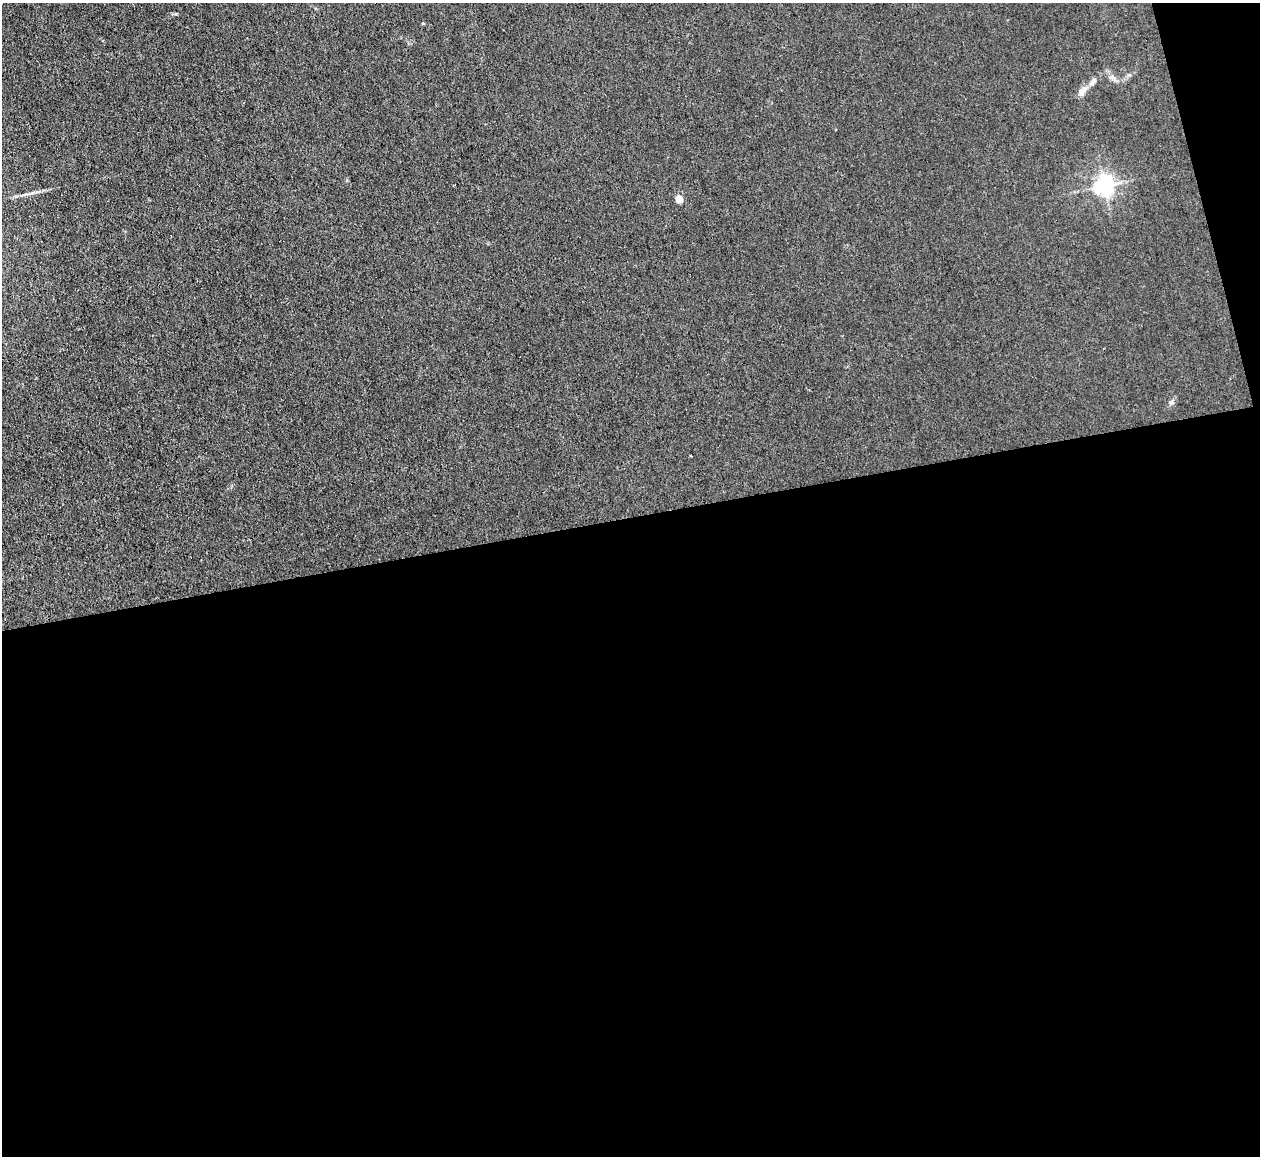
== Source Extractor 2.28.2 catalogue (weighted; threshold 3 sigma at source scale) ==
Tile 16 of 4 x 4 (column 4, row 4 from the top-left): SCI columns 3773-5030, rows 136-1289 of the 5030 x 5006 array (HDU 1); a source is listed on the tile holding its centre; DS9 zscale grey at full resolution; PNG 1262 x 1158 px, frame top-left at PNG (2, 3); no overlay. Shown black and unused: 57% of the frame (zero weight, under 3 of 4 exposures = <1% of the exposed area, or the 3 px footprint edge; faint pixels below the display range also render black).
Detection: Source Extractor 2.28.2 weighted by HDU 2 'WHT'; one run over the whole footprint, this tile lists its part. Background 0.0222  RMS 0.0058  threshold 0.0259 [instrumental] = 3 sigma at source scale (4.5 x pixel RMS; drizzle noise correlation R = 1.50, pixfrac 1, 0.05/0.05 arcsec/px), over >= 5 px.
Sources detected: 6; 1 inside a brighter listed object's ellipse — not listed separately; the other 5 listed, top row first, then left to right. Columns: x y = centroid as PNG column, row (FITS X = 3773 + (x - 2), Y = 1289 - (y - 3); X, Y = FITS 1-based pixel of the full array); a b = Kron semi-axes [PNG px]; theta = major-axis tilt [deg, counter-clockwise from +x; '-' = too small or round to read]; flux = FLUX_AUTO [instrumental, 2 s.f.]
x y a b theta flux
1113 77 9 6 -28 2
1082 91 16 7 50 3.2
1104 186 7 6 - 300
679 199 5 4 - 14
1171 402 6 5 - 1.2